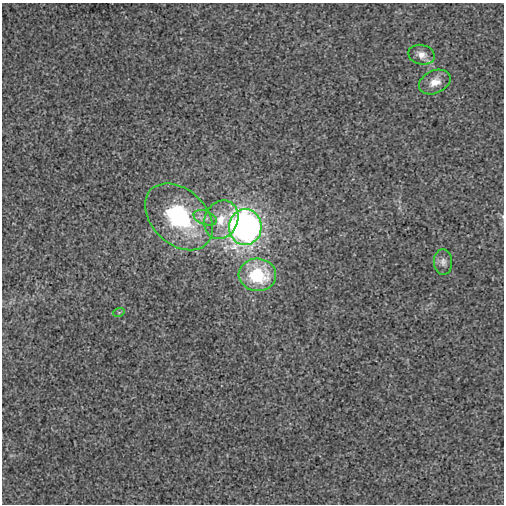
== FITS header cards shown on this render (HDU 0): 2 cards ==
NAXIS1  =                  502
NAXIS2  =                  502

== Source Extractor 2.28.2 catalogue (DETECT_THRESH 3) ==
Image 502 x 502 px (HDU 0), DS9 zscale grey, 1 PNG px = 1 image px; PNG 506 x 506 px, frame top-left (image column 1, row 502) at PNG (2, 3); each listed source drawn as its Kron ellipse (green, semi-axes under 4 px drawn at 4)
Background -1.43e-04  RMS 0.0026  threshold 0.00771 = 3 sigma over >= 5 px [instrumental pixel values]
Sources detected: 9; all 9 listed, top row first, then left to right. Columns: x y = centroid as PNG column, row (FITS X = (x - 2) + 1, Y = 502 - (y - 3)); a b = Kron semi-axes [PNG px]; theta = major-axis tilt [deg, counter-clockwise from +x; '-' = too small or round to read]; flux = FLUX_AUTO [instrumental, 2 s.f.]
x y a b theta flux
422 55 13 9 -13 1.4
435 82 17 11 25 2.1
179 217 39 27 -44 19
205 218 12 7 -20 1
221 220 20 16 64 4.2
245 227 18 16 86 92
443 262 13 9 -86 0.98
257 275 19 16 -5 12
119 312 6 3 19 0.18